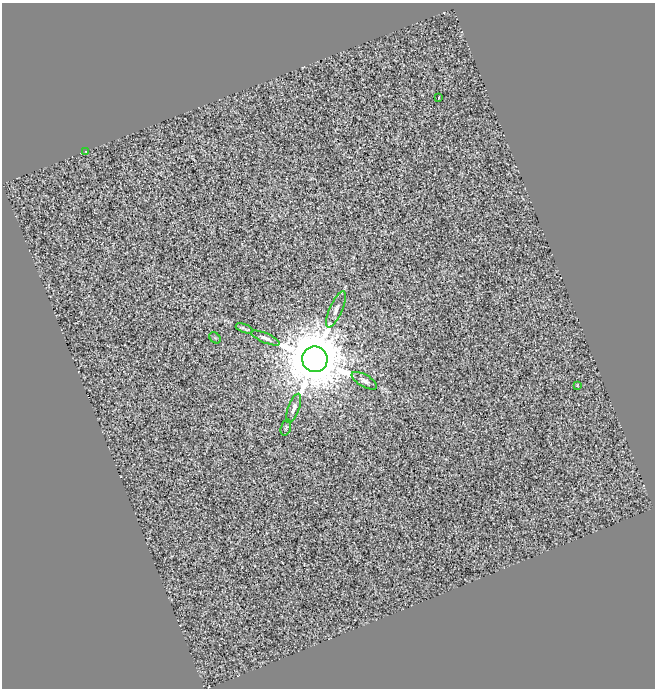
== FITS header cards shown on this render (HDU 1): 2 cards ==
NAXIS1  =                  653
NAXIS2  =                  686

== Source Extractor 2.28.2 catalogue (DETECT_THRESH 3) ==
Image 653 x 686 px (HDU 1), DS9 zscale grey, 1 PNG px = 1 image px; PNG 657 x 690 px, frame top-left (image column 1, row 686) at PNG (2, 3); each listed source drawn as its Kron ellipse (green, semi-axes under 4 px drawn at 4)
Background 0.046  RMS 0.49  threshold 1.47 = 3 sigma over >= 5 px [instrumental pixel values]
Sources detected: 11; all 11 listed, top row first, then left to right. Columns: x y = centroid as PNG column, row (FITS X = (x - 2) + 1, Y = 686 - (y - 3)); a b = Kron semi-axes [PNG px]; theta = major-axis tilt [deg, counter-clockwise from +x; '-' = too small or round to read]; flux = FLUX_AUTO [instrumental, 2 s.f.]
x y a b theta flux
439 97 3 3 - 140
86 152 3 2 - 21
336 309 19 6 66 220
244 328 9 2 -22 72
215 338 6 5 - 45
265 338 16 4 -22 170
315 359 13 12 - 440000
364 381 14 6 -30 190
577 385 3 2 - 24
294 408 15 5 70 190
286 428 8 4 71 51